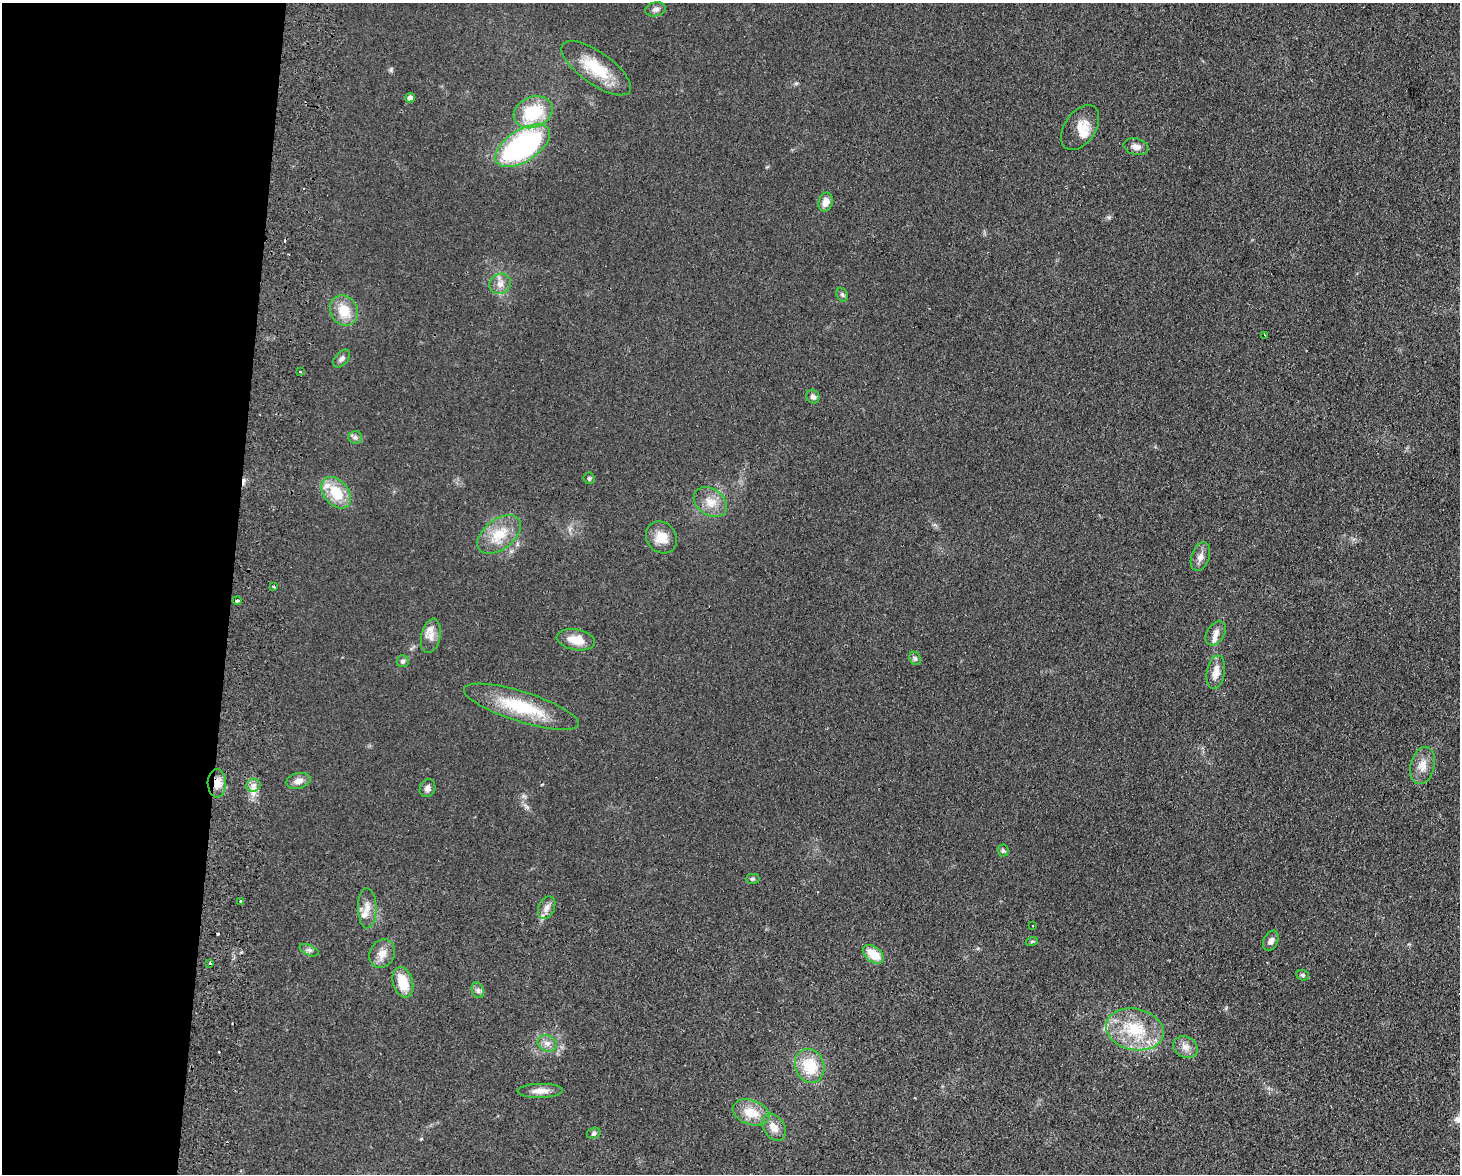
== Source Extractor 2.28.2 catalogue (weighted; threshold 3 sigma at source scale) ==
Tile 4 of 3 x 4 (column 1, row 2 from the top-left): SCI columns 171-1628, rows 2355-3526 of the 4830 x 4709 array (HDU 1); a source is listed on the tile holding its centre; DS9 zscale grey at full resolution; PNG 1462 x 1176 px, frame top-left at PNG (2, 3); each listed source drawn as its Kron ellipse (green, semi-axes under 4 px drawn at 4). Shown black and unused: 16% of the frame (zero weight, under 2 of 3 exposures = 3% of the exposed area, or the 3 px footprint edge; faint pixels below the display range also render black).
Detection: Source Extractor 2.28.2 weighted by HDU 2 'WHT'; one run over the whole footprint, this tile lists its part. Background 0.0735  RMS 0.009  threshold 0.0406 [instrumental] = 3 sigma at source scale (4.5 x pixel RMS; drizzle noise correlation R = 1.50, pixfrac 1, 0.05/0.05 arcsec/px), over >= 5 px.
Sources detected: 68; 5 cosmic-ray / hot-pixel residue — neither listed nor drawn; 4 inside a brighter listed object's ellipse — not listed separately; the other 59 listed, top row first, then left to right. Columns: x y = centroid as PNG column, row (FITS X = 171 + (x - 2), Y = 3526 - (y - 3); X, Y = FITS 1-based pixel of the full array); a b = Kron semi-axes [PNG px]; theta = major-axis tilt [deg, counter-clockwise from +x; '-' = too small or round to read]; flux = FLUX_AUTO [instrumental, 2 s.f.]
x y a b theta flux
655 9 10 7 13 3.5
596 68 41 16 -35 35
410 98 5 4 - 3.7
533 112 20 15 23 43
1080 128 25 15 56 13
523 146 31 16 33 170
1136 147 13 8 -14 4.8
826 202 9 7 76 7.1
500 284 11 9 36 6.3
842 295 7 5 -67 1.7
344 311 16 13 -60 18
1265 335 2 2 - 0.57
342 359 10 6 49 3
300 372 3 2 - 1.8
813 397 7 6 - 3.3
355 437 6 6 - 2.3
589 478 6 5 - 1.7
336 493 18 12 -49 27
710 502 18 13 -35 13
499 535 25 15 37 23
661 537 17 14 -51 14
1200 556 15 9 70 5.9
274 586 3 3 - 1.7
237 601 4 3 - 2.8
1216 633 13 8 58 5.4
431 636 17 9 79 8.2
576 640 19 10 -9 15
915 658 7 5 -67 1.9
403 661 6 6 - 2.3
1216 672 17 9 81 9.7
522 707 60 15 -18 49
1423 765 19 12 76 10
298 781 12 8 14 6
217 783 14 9 -88 9.2
253 785 7 6 - 3.6
427 788 9 7 63 4
1003 851 6 5 - 1.5
752 879 7 5 0 1.7
241 901 3 3 - 1.2
367 908 20 9 -89 8.7
547 908 12 8 65 5.4
1033 926 2 2 - 0.67
1032 941 6 4 19 1.2
1271 941 11 7 65 4
309 950 10 5 -24 2.4
382 954 15 12 62 8.8
873 954 12 7 -36 17
210 963 3 3 - 3
1303 975 6 5 - 1.6
403 982 15 10 -73 20
478 990 8 6 -70 2.6
1135 1029 29 20 -12 41
547 1043 10 8 -24 4.9
1185 1047 12 10 -29 6.6
810 1066 17 14 -69 29
540 1091 23 7 1 7.7
751 1112 19 12 -19 18
774 1127 15 10 -56 8.8
594 1133 7 5 16 1.7
Overlapping masked pixels (flux is a lower limit): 1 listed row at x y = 217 783